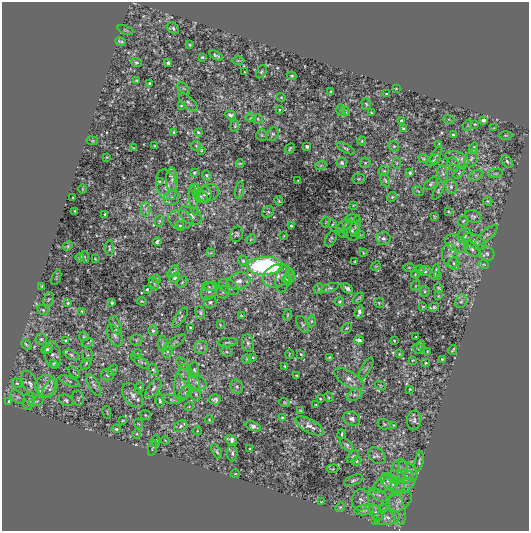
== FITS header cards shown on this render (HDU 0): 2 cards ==
NAXIS1  =                  527
NAXIS2  =                  529

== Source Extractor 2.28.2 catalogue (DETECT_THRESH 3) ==
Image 527 x 529 px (HDU 0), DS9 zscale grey, 1 PNG px = 1 image px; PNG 531 x 533 px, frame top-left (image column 1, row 529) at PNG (2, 2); each listed source drawn as its Kron ellipse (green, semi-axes under 4 px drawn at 4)
Background -0.00141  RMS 3.7e-04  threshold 0.0011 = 3 sigma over >= 5 px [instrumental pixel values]
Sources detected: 333; all 333 listed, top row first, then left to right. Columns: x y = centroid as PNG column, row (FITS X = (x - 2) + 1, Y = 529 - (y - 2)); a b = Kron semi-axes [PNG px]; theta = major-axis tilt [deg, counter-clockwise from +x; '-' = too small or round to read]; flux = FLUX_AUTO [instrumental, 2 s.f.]
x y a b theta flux
173 28 6 5 - 0.051
125 30 8 3 -23 0.029
120 41 5 3 - 0.036
189 45 3 2 - 0.022
216 55 7 3 -27 0.045
202 57 3 3 - 0.028
238 61 6 4 0 0.026
136 62 5 4 - 0.039
168 63 3 3 - 0.041
245 72 3 2 - 0.015
261 72 7 5 59 0.04
292 76 5 4 - 0.035
136 80 3 2 - 0.022
150 84 3 3 - 0.042
184 88 7 4 -44 0.044
396 88 3 2 - 0.017
331 91 3 2 - 0.025
386 94 3 2 - 0.016
281 97 4 4 - 0.023
188 103 12 5 -42 0.063
366 104 6 4 -71 0.036
181 106 3 2 - 0.021
279 110 4 2 - 0.017
341 110 6 4 89 0.028
345 111 5 2 - 0.021
371 113 3 2 - 0.023
230 115 6 4 -18 0.056
251 118 5 3 - 0.023
258 119 5 4 - 0.027
401 120 4 3 - 0.023
449 120 5 3 - 0.023
483 120 4 3 - 0.067
475 124 4 3 - 0.021
468 125 5 3 - 0.027
235 126 6 4 84 0.035
494 128 2 2 - 0.015
403 129 4 3 - 0.035
174 132 3 3 - 0.027
198 132 4 4 - 0.025
273 134 7 5 55 0.047
262 135 6 5 - 0.04
453 135 3 2 - 0.026
506 135 7 3 1 0.02
92 141 6 3 -8 0.022
362 141 4 4 - 0.022
439 145 4 3 - 0.034
155 146 3 2 - 0.018
196 146 5 5 - 0.03
307 146 3 3 - 0.048
394 146 5 5 - 0.031
134 148 3 2 - 0.02
346 148 10 4 -29 0.043
474 148 5 4 - 0.045
290 149 5 2 - 0.035
201 150 3 2 - 0.022
436 155 10 3 59 0.045
107 157 3 2 - 0.017
471 158 9 6 65 0.082
423 159 6 3 -23 0.03
457 159 12 7 -19 0.14
434 160 8 5 30 0.057
507 161 7 4 -52 0.051
240 163 4 2 - 0.027
342 163 5 5 - 0.058
365 163 5 5 - 0.032
397 163 6 4 -89 0.025
453 164 7 5 -59 0.059
321 165 5 3 - 0.027
384 171 5 5 - 0.033
194 172 4 3 - 0.025
410 173 3 3 - 0.037
443 173 8 5 -80 0.059
459 173 6 4 45 0.036
495 173 7 3 8 0.031
207 175 5 4 - 0.034
476 175 7 5 29 0.046
358 179 6 5 - 0.028
172 180 12 5 -89 0.1
298 180 3 2 - 0.015
385 180 8 4 -64 0.04
159 182 3 3 - 0.029
431 184 8 5 40 0.041
166 185 15 10 -75 0.19
451 187 7 5 -76 0.067
83 189 5 3 - 0.018
196 189 6 4 -63 0.037
239 190 9 4 80 0.048
438 190 10 4 62 0.046
418 191 6 3 -36 0.022
208 193 11 8 18 0.11
204 195 8 6 55 0.064
73 197 2 2 - 0.018
201 197 8 5 -35 0.057
392 197 5 4 - 0.032
172 198 8 7 - 0.11
194 200 15 4 -84 0.066
279 201 5 3 - 0.029
488 201 5 3 - 0.03
353 205 3 3 - 0.019
146 209 7 4 89 0.062
75 211 3 2 - 0.022
448 211 3 2 - 0.019
268 212 6 5 - 0.046
105 214 3 3 - 0.031
191 215 12 8 -28 0.19
473 216 8 6 -19 0.061
434 217 3 2 - 0.022
352 219 7 3 -1 0.026
180 220 12 9 -18 0.14
159 221 6 4 81 0.031
463 221 6 4 47 0.04
326 222 5 3 - 0.02
333 224 4 2 - 0.024
180 226 5 4 - 0.04
291 226 3 3 - 0.033
344 226 9 5 37 0.055
356 226 11 4 75 0.049
352 231 10 8 -66 0.077
344 233 5 4 - 0.028
237 234 8 6 71 0.048
360 235 5 3 - 0.021
486 235 14 5 40 0.085
283 236 3 2 - 0.018
465 236 8 6 62 0.081
251 239 5 4 - 0.03
331 239 8 5 63 0.045
383 239 7 6 - 0.074
475 241 12 6 -29 0.13
157 242 4 3 - 0.044
456 243 12 7 -31 0.15
68 246 5 4 - 0.033
109 248 8 3 -89 0.027
472 249 9 6 -47 0.082
211 253 4 2 - 0.015
363 253 3 2 - 0.018
487 254 7 7 - 0.072
450 256 12 8 -79 0.12
80 257 4 3 - 0.04
85 257 6 3 -70 0.023
95 259 3 2 - 0.017
243 261 5 4 - 0.032
355 262 3 2 - 0.022
454 263 6 5 - 0.056
484 264 5 2 - 0.026
265 266 18 9 1 4.8
376 266 5 4 - 0.023
409 267 6 4 0 0.026
420 269 5 3 - 0.025
425 271 6 5 - 0.052
173 272 7 4 51 0.038
435 272 8 3 75 0.044
415 274 4 3 - 0.022
278 276 15 11 21 0.26
289 276 7 5 79 0.079
437 276 3 2 - 0.017
56 277 8 2 69 0.022
175 278 5 4 - 0.049
156 279 4 3 - 0.027
283 279 14 7 81 0.095
287 280 5 3 - 0.035
239 281 11 8 13 0.16
182 282 6 4 59 0.034
154 283 7 4 -62 0.033
42 286 3 3 - 0.026
415 286 5 3 - 0.022
209 287 7 3 -15 0.032
229 287 10 6 -34 0.087
330 288 9 4 18 0.049
347 288 7 4 -40 0.086
439 288 4 3 - 0.029
147 289 3 2 - 0.025
318 289 5 3 - 0.021
209 291 10 7 51 0.11
425 291 5 5 - 0.036
223 292 6 6 - 0.057
438 296 3 2 - 0.018
358 298 7 2 43 0.04
49 299 7 5 70 0.054
141 301 5 3 - 0.026
461 301 7 5 65 0.06
210 302 6 6 - 0.049
339 302 4 4 - 0.034
68 303 4 3 - 0.023
112 303 3 3 - 0.028
379 303 5 5 - 0.028
423 307 3 2 - 0.024
434 307 5 4 - 0.046
43 310 6 4 -31 0.032
82 311 4 4 - 0.027
200 312 7 5 -76 0.046
359 312 7 3 73 0.081
241 315 3 2 - 0.018
288 315 6 3 82 0.024
180 317 11 5 56 0.049
311 321 6 4 90 0.046
302 324 9 5 -60 0.045
116 325 10 5 -67 0.062
220 325 3 2 - 0.017
190 328 4 3 - 0.022
347 328 6 4 37 0.03
153 331 5 4 - 0.043
84 336 5 4 - 0.031
115 336 11 7 -65 0.1
416 337 2 2 - 0.017
41 339 5 5 - 0.046
136 340 6 5 - 0.037
359 340 5 4 - 0.11
65 341 3 2 - 0.023
394 341 3 2 - 0.021
175 342 12 4 36 0.06
228 342 10 3 4 0.044
88 343 6 3 16 0.025
248 343 9 6 -80 0.068
26 344 6 3 -42 0.037
163 344 8 3 89 0.036
421 345 4 3 - 0.039
201 347 7 6 - 0.076
47 349 6 4 27 0.05
418 349 6 4 -20 0.026
453 350 5 2 - 0.026
167 351 6 5 - 0.049
427 351 3 2 - 0.015
227 352 6 4 -12 0.035
137 354 5 4 - 0.03
289 354 5 3 - 0.018
301 354 3 2 - 0.02
399 354 4 3 - 0.023
53 355 14 7 -82 0.092
71 355 8 4 -25 0.048
87 356 6 5 - 0.044
253 357 3 2 - 0.02
329 358 4 3 - 0.032
247 359 5 3 - 0.023
442 359 3 3 - 0.026
413 360 3 2 - 0.018
140 362 11 4 -37 0.04
54 363 4 3 - 0.031
86 363 7 4 55 0.034
182 363 7 4 -43 0.036
426 363 3 2 - 0.021
285 366 3 2 - 0.023
366 369 12 4 60 0.056
113 370 6 3 55 0.028
153 370 6 4 -57 0.039
194 370 8 5 -87 0.057
74 372 7 3 -45 0.025
107 375 6 6 - 0.1
297 375 3 2 - 0.018
189 378 16 7 -57 0.18
349 379 17 7 -31 0.18
69 381 11 4 -24 0.048
197 382 10 6 -25 0.1
17 383 5 4 - 0.032
30 384 14 7 -66 0.13
182 384 17 8 84 0.18
94 385 12 5 -63 0.076
380 385 5 3 - 0.024
46 386 11 10 - 0.19
237 386 7 6 - 0.056
139 388 6 4 71 0.028
153 388 11 5 53 0.095
50 389 11 6 55 0.1
410 389 3 2 - 0.021
185 392 7 5 52 0.054
196 394 6 5 - 0.04
133 395 14 8 -55 0.17
354 395 8 5 26 0.071
18 397 8 5 -35 0.066
328 397 5 3 - 0.025
78 398 8 5 -78 0.044
215 399 6 5 - 0.065
320 399 3 2 - 0.021
66 400 7 5 -24 0.056
172 400 10 3 -9 0.042
9 401 3 3 - 0.025
29 401 9 5 78 0.067
36 401 7 4 17 0.038
160 401 7 4 -85 0.036
285 402 5 4 - 0.031
316 405 3 3 - 0.024
189 406 5 3 - 0.021
300 410 3 2 - 0.015
107 412 6 2 -80 0.019
145 415 6 4 -37 0.027
282 417 4 3 - 0.021
352 419 9 6 -23 0.095
209 420 4 3 - 0.022
414 420 9 7 83 0.077
123 421 3 2 - 0.021
139 424 5 3 - 0.024
384 424 7 5 -16 0.036
393 425 4 3 - 0.017
181 426 7 5 38 0.056
253 426 8 4 -20 0.067
310 426 16 6 -28 0.14
116 429 4 4 - 0.033
197 431 4 3 - 0.019
137 434 5 3 - 0.023
342 434 5 2 - 0.03
165 440 4 3 - 0.018
231 440 6 4 -33 0.083
156 441 6 3 -88 0.027
346 445 8 5 -45 0.052
152 448 8 2 75 0.028
250 449 3 2 - 0.031
217 451 8 4 -61 0.045
232 453 8 5 -90 0.059
353 456 7 5 50 0.046
377 456 10 7 -43 0.079
356 461 5 4 - 0.031
419 462 10 4 78 0.054
333 469 6 2 6 0.021
399 470 11 8 73 0.15
408 471 11 6 -44 0.13
235 474 5 3 - 0.019
405 476 8 6 -12 0.12
396 477 8 6 -1 0.1
354 480 10 4 21 0.052
388 481 9 6 -49 0.11
383 484 11 6 42 0.11
394 484 11 7 -9 0.16
404 486 12 5 30 0.12
378 495 10 5 -34 0.074
361 500 11 8 81 0.11
399 501 14 9 33 0.16
321 502 3 2 - 0.019
340 507 5 4 - 0.029
397 508 17 7 -76 0.2
383 509 5 4 - 0.027
364 510 10 5 4 0.066
376 512 9 5 -53 0.064
387 517 13 7 6 0.13
375 521 3 2 - 0.021